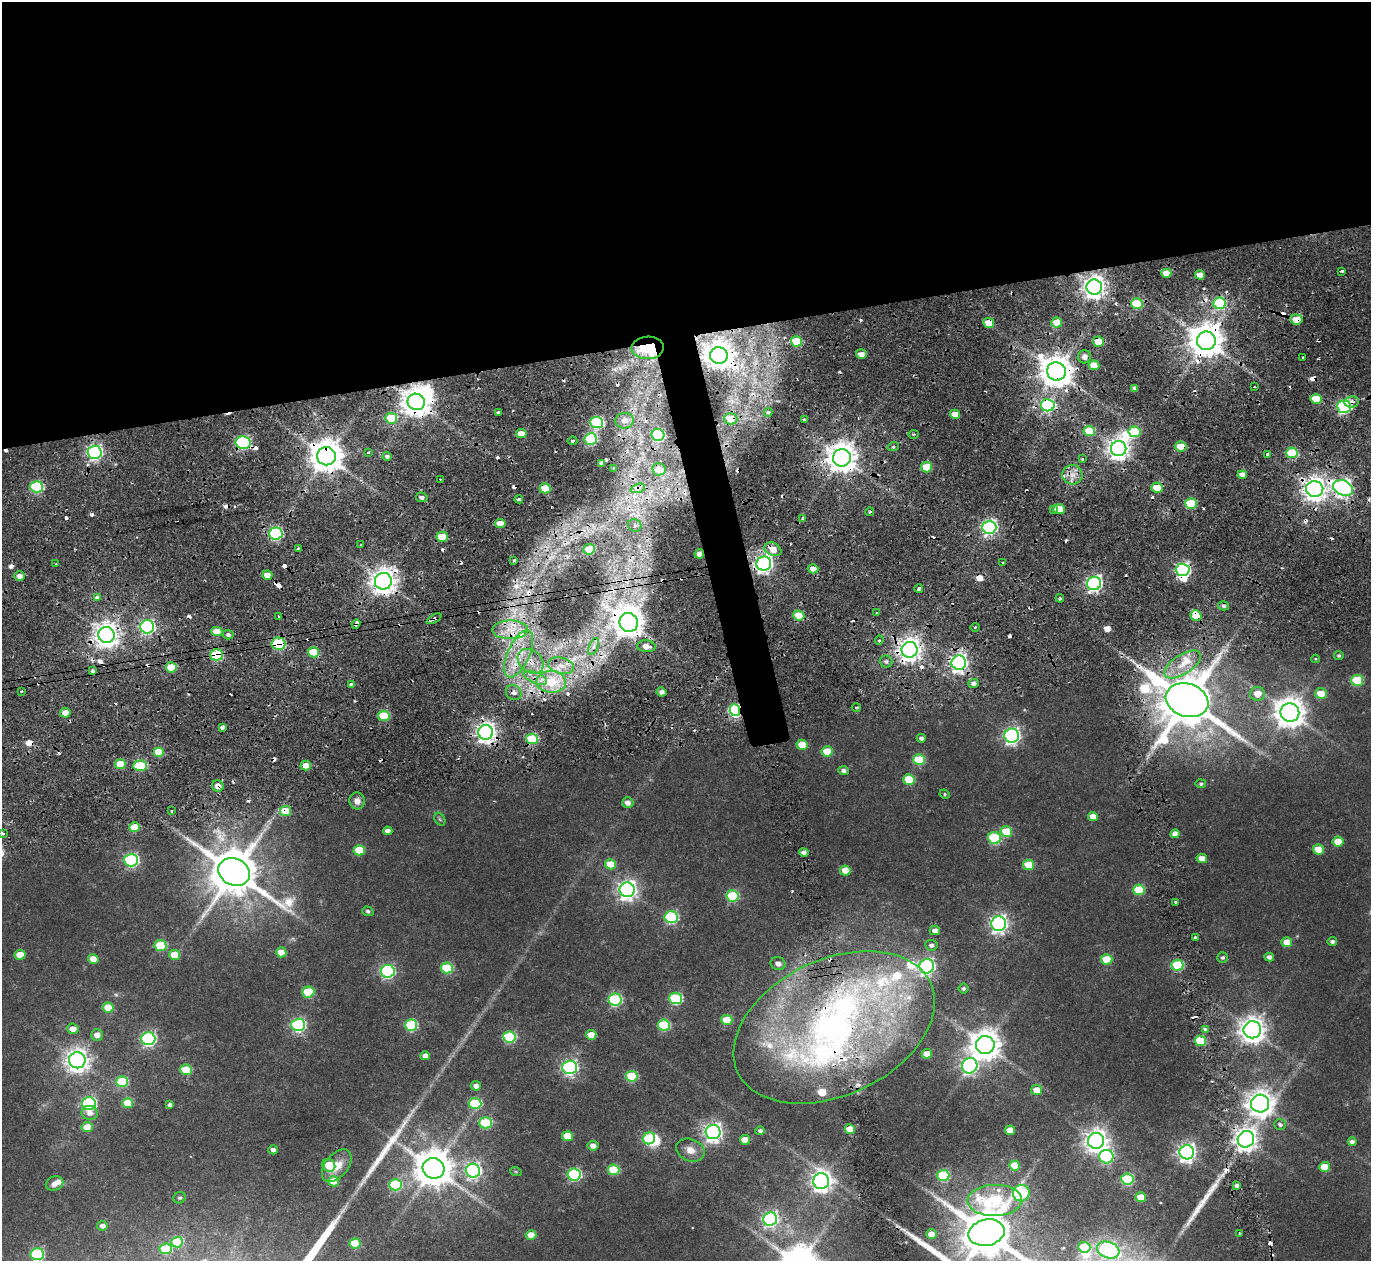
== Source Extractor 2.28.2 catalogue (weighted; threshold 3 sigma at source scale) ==
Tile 2 of 4 x 4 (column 2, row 1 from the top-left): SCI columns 1371-2739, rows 3885-5143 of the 5478 x 5297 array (HDU 1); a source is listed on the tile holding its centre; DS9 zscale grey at full resolution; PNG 1373 x 1263 px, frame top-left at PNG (2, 2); each listed source drawn as its Kron ellipse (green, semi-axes under 4 px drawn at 4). Shown black and unused: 28% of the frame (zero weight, under 2 of 4 exposures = <1% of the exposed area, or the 3 px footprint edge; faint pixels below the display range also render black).
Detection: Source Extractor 2.28.2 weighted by HDU 2 'WHT'; one run over the whole footprint, this tile lists its part. Background 0.0284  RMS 0.0048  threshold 0.0215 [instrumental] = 3 sigma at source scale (4.5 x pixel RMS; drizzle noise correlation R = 1.50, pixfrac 1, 0.0396/0.0396 arcsec/px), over >= 5 px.
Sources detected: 389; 5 inside a brighter object's white glare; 76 cosmic-ray / hot-pixel residue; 2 long thin detections or spike segments (spike, bleed or trail) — neither listed nor drawn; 14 inside a brighter listed object's ellipse — not listed separately; the other 292 listed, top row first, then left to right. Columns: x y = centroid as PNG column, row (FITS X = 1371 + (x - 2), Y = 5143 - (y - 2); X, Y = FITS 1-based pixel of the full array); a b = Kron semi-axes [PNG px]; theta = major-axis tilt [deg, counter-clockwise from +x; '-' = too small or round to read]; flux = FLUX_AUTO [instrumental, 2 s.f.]
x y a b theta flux
1341 271 3 2 - 2.7
1166 273 5 4 - 5.6
1200 275 5 4 - 5.5
1094 287 8 7 - 360
1219 303 6 6 - 43
1137 304 6 5 - 23
1296 319 6 5 - 6.4
1057 322 5 5 - 6.6
989 323 5 5 - 9.1
797 341 5 5 - 20
1206 341 9 9 - 1000
1098 342 5 5 - 9.5
648 348 16 11 2 21
861 354 5 4 - 3.4
719 355 9 8 - 530
1084 357 7 6 - 1.8
1303 357 3 3 - 1.4
1094 365 5 5 - 7.3
1056 371 9 9 - 820
1254 387 3 2 - 0.53
1135 388 3 3 - 1.2
1316 399 6 5 - 12
416 402 9 8 - 670
1352 402 7 5 10 2.6
1048 405 7 6 - 68
1344 406 7 6 - 76
768 412 4 4 - 0.73
498 413 3 3 - 0.77
955 414 5 4 - 4.6
391 418 6 5 - 16
731 419 7 6 - 7.4
804 420 4 3 - 7.9
624 421 9 8 - 3.5
597 423 6 5 - 49
1089 431 6 5 - 13
1134 432 6 5 - 23
521 434 5 4 - 5.2
914 434 5 3 - 0.53
658 435 6 6 - 46
591 439 6 6 - 50
572 441 5 3 - 0.76
243 443 7 6 - 68
1181 446 6 5 - 10
893 447 6 3 18 0.59
1119 448 8 7 - 320
95 452 7 6 - 110
369 453 3 3 - 1.9
1292 453 6 5 - 22
1268 454 4 3 - 4.7
326 456 9 9 - 890
387 456 4 4 - 1.1
842 458 9 9 - 700
1082 459 4 3 - 0.45
602 463 4 4 - 1.7
926 467 5 5 - 11
614 468 4 3 - 0.62
659 469 7 6 - 5.7
1072 475 10 9 - 4
1242 475 5 4 - 3.7
440 480 3 2 - 0.46
37 487 6 5 - 47
545 488 5 5 - 9.9
638 488 7 4 19 1.5
1157 488 5 5 - 9.1
1343 488 10 7 -26 160
1315 489 8 8 - 400
422 497 6 4 -9 1.3
519 499 4 3 - 4.1
1191 503 6 5 - 21
1059 509 5 5 - 9.8
1054 510 3 3 - 1.4
870 512 4 3 - 0.8
803 519 4 3 - 3.2
500 523 5 4 - 6.3
635 525 7 6 - 1.7
989 527 7 6 - 110
276 533 7 6 - 57
442 537 5 5 - 10
361 545 3 3 - 0.96
298 548 3 2 - 0.74
589 549 6 5 - 9.1
773 549 9 6 -28 5.4
699 554 5 4 - 1.7
514 560 3 3 - 1.1
1003 563 3 3 - 1.5
56 564 2 2 - 0.4
764 564 7 7 - 190
813 569 5 4 - 3.6
1183 570 7 6 - 97
267 575 5 4 - 5.4
20 576 5 5 - 2.6
383 581 8 8 - 480
1094 583 7 6 - 130
919 589 4 4 - 1.3
97 597 4 3 - 4.5
1060 598 4 3 - 0.49
1224 606 5 4 - 1
877 613 3 3 - 1
799 615 5 5 - 12
1196 615 5 5 - 9.3
278 617 3 3 - 0.97
434 619 8 3 27 2.9
629 622 9 9 - 620
356 624 5 3 - 4.1
147 627 7 6 - 100
975 627 4 3 - 0.49
510 630 18 9 0 8.2
217 631 5 4 - 7.3
106 635 8 8 - 430
228 635 5 4 - 1.1
879 640 5 4 - 0.73
278 643 7 6 - 35
646 646 9 6 -5 4.1
593 647 9 4 71 1.7
909 650 8 8 - 390
313 652 5 5 - 15
519 654 25 11 66 14
217 655 6 5 - 35
1339 655 4 4 - 0.69
1315 659 4 4 - 0.39
531 661 14 11 -41 6.9
886 661 6 6 - 1.3
959 663 7 7 - 160
1183 665 21 9 33 8
561 666 13 8 -13 4.9
171 667 5 5 - 12
92 671 4 4 - 1.1
535 678 12 5 -24 3.6
1357 680 6 5 - 23
551 682 15 11 -2 18
973 683 5 4 - 1.6
351 685 4 3 - 17
22 691 3 3 - 0.76
514 692 8 7 - 2.6
662 692 5 4 - 2.1
1257 694 7 6 - 5.4
1321 694 6 5 - 8.9
1187 700 22 16 -19 3100
856 707 5 2 - 0.56
735 710 6 5 - 60
65 713 5 5 - 4.6
1290 713 9 9 - 690
384 716 5 5 - 21
222 727 4 3 - 1.2
486 732 7 7 - 250
1012 736 7 7 - 140
921 738 4 4 - 1.3
532 739 6 5 - 28
802 745 5 5 - 7.3
827 751 5 5 - 9.3
158 752 5 5 - 14
919 760 6 5 - 20
120 764 5 5 - 10
140 766 7 5 4 24
306 766 5 5 - 5
844 771 5 4 - 1.4
909 779 5 5 - 17
1201 784 5 4 - 0.75
218 786 6 5 - 3.4
945 794 5 4 - 0.59
357 801 8 7 - 3.2
628 803 5 5 - 2.6
171 811 3 3 - 0.53
286 811 5 5 - 17
1093 817 5 4 - 4
440 819 7 5 -58 0.64
135 827 5 5 - 10
388 831 4 4 - 1.9
1006 832 6 5 - 14
2 833 4 3 - 1.3
1175 834 5 4 - 3.3
994 838 6 6 - 32
1338 841 5 5 - 7.8
1318 849 5 5 - 7.7
359 850 5 5 - 14
804 852 5 4 - 1.8
1202 859 5 4 - 4
131 860 7 6 - 76
611 864 5 5 - 10
1029 865 5 5 - 10
845 871 5 5 - 7
234 872 16 13 -28 2300
627 890 7 7 - 210
1139 890 6 5 - 19
732 896 6 5 - 30
1175 902 3 2 - 0.61
368 911 5 4 - 0.94
671 917 6 6 - 48
999 924 7 7 - 160
935 930 5 5 - 2
1195 937 3 3 - 1.5
1287 942 5 5 - 5.5
1332 942 5 4 - 1.3
160 945 6 5 - 20
931 945 6 5 - 1.3
281 952 5 5 - 6.1
20 955 5 5 - 8.6
175 955 5 5 - 9.8
1223 957 5 5 - 0.88
1269 957 5 4 - 1.8
93 959 5 4 - 6.3
1107 959 5 5 - 12
778 964 7 6 - 2.1
1177 965 6 5 - 34
927 966 7 7 - 110
447 968 6 5 - 25
388 971 7 6 - 78
964 988 5 5 - 0.94
308 992 6 5 - 19
676 998 6 6 - 47
615 1000 6 6 - 56
108 1007 5 5 - 11
727 1020 5 5 - 13
298 1025 7 6 - 79
411 1025 6 5 - 34
664 1025 6 5 - 28
834 1027 106 68 25 190
73 1029 6 5 - 3.6
1205 1029 4 3 - 2.2
1252 1030 8 8 - 470
97 1035 6 5 - 3
591 1035 5 5 - 5.8
509 1037 6 5 - 37
148 1039 7 6 - 87
1200 1041 5 5 - 16
985 1045 9 9 - 690
927 1054 5 4 - 4.2
425 1056 5 4 - 2.7
77 1060 8 8 - 350
970 1066 8 7 - 120
570 1067 7 7 - 110
186 1070 6 5 - 17
632 1076 6 5 - 23
122 1082 6 5 - 24
476 1086 5 5 - 2
1037 1090 5 5 - 5.3
89 1103 7 6 - 69
128 1103 5 5 - 12
475 1103 6 5 - 31
1260 1104 9 9 - 480
170 1105 4 4 - 1.5
90 1113 8 7 - 2.3
485 1123 6 5 - 26
1280 1124 6 5 - 1.2
87 1127 5 5 - 6.3
850 1129 5 5 - 10
1010 1130 5 5 - 6.1
760 1131 4 4 - 1.1
713 1132 7 7 - 200
567 1136 5 5 - 11
649 1138 6 5 - 38
1246 1139 8 8 - 330
745 1140 5 5 - 7.3
1096 1141 8 8 - 360
1352 1142 4 4 - 1.6
593 1146 5 5 - 2.5
273 1150 4 4 - 1.7
690 1150 14 11 -21 4.3
1187 1152 7 7 - 200
1106 1157 7 7 - 59
329 1165 7 6 - 13
1014 1165 5 5 - 9.1
337 1166 19 11 51 7.2
1324 1167 5 5 - 9
433 1168 11 10 - 1200
614 1170 6 5 - 20
473 1171 7 7 - 120
516 1172 6 4 -19 0.48
574 1174 6 6 - 53
943 1175 6 5 - 32
1127 1179 6 5 - 34
334 1181 5 5 - 10
821 1181 8 8 - 260
55 1183 9 7 21 2.3
395 1185 6 5 - 32
1237 1185 4 3 - 1.1
1021 1193 8 8 - 36
1141 1197 5 5 - 7.8
179 1198 6 5 - 0.9
995 1200 27 15 1 48
770 1219 7 6 - 120
102 1226 5 4 - 2
987 1233 18 13 12 2600
931 1234 5 5 - 4.7
1240 1234 3 3 - 1.7
531 1235 5 5 - 6.3
177 1242 6 5 - 20
355 1243 5 5 - 16
1084 1247 6 5 - 13
166 1249 6 5 - 23
1108 1250 11 8 -18 81
37 1254 6 6 - 49
Overlapping masked pixels (flux is a lower limit): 53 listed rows (the first 20) at x y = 1094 287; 1219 303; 1296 319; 989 323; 1206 341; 1098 342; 648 348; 719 355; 1056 371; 416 402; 1352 402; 1048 405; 1344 406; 731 419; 597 423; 658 435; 243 443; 1181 446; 95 452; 326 456
Isophote crosses this tile's border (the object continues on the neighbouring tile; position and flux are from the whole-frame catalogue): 4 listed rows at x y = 2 833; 987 1233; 1108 1250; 37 1254